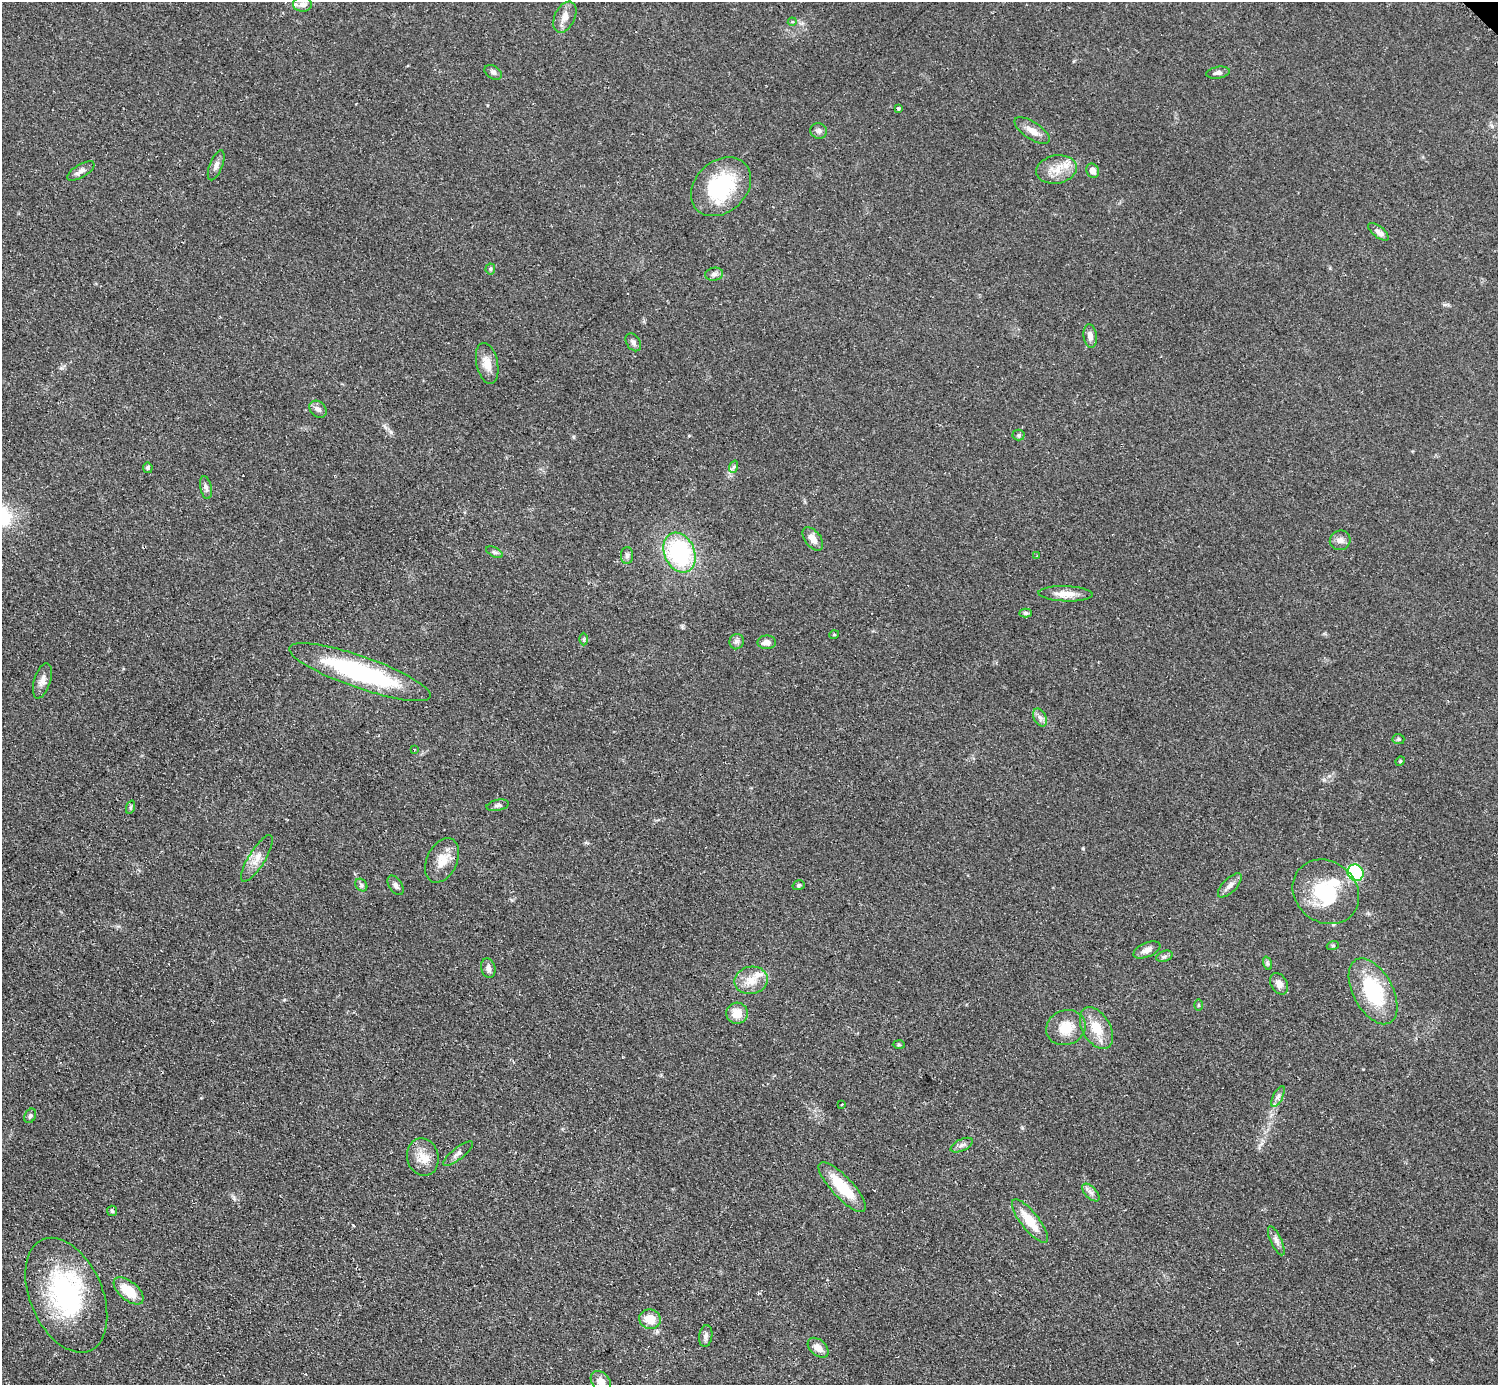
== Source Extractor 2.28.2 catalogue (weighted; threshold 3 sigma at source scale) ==
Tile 7 of 4 x 4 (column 3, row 2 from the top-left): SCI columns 3000-4495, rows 3073-4455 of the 5993 x 5993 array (HDU 1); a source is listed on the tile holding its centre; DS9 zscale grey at full resolution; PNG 1500 x 1387 px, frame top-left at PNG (2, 2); each listed source drawn as its Kron ellipse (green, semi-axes under 4 px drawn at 4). Shown black and unused: <1% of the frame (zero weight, under 2 of 3 exposures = <1% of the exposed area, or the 3 px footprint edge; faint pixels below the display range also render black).
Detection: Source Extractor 2.28.2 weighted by HDU 2 'WHT'; one run over the whole footprint, this tile lists its part. Background 0.0508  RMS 0.0077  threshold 0.0346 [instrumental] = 3 sigma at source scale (4.5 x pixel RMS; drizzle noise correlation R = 1.50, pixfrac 1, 0.05/0.05 arcsec/px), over >= 5 px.
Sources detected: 87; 1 inside a brighter object's white glare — neither listed nor drawn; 4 inside a brighter listed object's ellipse — not listed separately; the other 82 listed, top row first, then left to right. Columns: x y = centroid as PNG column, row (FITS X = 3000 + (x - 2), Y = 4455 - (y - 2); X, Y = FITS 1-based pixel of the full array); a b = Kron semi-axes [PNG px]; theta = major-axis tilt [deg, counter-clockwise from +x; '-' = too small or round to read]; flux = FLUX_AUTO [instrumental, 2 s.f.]
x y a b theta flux
303 4 9 7 -2 3.4
565 17 16 10 64 6.7
792 22 4 4 - 1
493 72 9 6 -31 2.3
1218 73 12 6 9 3
898 109 4 3 - 1.3
819 131 8 7 - 2.5
1032 131 20 8 -33 7.3
216 165 16 6 68 3.9
1056 169 20 14 10 13
81 171 15 6 31 3.9
1093 171 7 6 - 5.3
721 187 33 25 43 60
1378 232 12 5 -38 4
490 269 5 5 - 1.2
714 274 9 6 9 2.6
1090 336 12 6 -81 4.2
633 342 10 6 -57 2.6
487 363 21 10 -77 9.6
318 409 9 7 -42 3.2
1019 435 6 5 - 1.3
733 467 6 4 70 1.3
148 468 5 4 - 1.2
206 488 12 5 -78 2.3
813 539 13 8 -53 5.8
1340 540 10 9 - 3.9
494 552 9 4 -27 1.8
680 553 21 15 -66 84
627 555 8 6 89 2.3
1037 556 4 3 - 1
1066 594 27 7 -2 9.4
1026 613 6 4 -3 1.5
834 635 5 3 - 0.64
584 639 6 4 89 1.1
737 642 8 7 - 2.4
767 642 9 7 -2 4.8
360 672 75 16 -19 100
42 681 18 8 73 5.4
1040 717 9 6 -62 3
1398 739 6 5 - 1.2
414 749 3 2 - 0.58
1400 761 5 4 - 0.92
498 805 11 5 12 2.2
131 807 7 4 71 1.2
257 858 27 8 58 8.4
442 860 24 15 64 13
1356 873 8 8 - 63
361 885 7 5 -49 1.7
396 885 11 6 -56 2.7
799 885 6 4 17 1.1
1230 885 15 7 45 4.1
1326 892 35 30 -39 47
1333 945 6 4 18 1.1
1147 950 14 7 23 4.7
1164 956 8 5 20 1.8
1267 963 7 4 -71 1.3
488 968 10 7 -76 3.8
751 980 17 13 11 12
1279 984 11 8 -61 4.8
1373 991 36 19 -61 52
1198 1005 6 4 90 0.91
737 1013 11 10 - 11
1066 1028 20 17 22 16
1096 1028 23 14 -60 17
899 1045 6 4 -2 1
1278 1097 11 5 63 2.9
842 1105 3 2 - 0.95
30 1116 7 5 64 1.8
962 1145 12 6 26 2.7
458 1154 18 6 38 3.4
423 1157 19 15 -78 12
842 1187 32 10 -47 28
1091 1192 11 5 -47 2.9
112 1211 5 5 - 1.2
1030 1221 26 9 -52 18
1276 1241 16 5 -65 3.5
128 1291 18 9 -40 21
66 1295 60 36 -67 110
650 1319 11 9 -18 12
706 1336 11 6 82 2.9
818 1348 12 8 -41 7
601 1382 12 8 -52 6.7
Isophote crosses this tile's border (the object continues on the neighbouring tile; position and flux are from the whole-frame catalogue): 1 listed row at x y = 601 1382